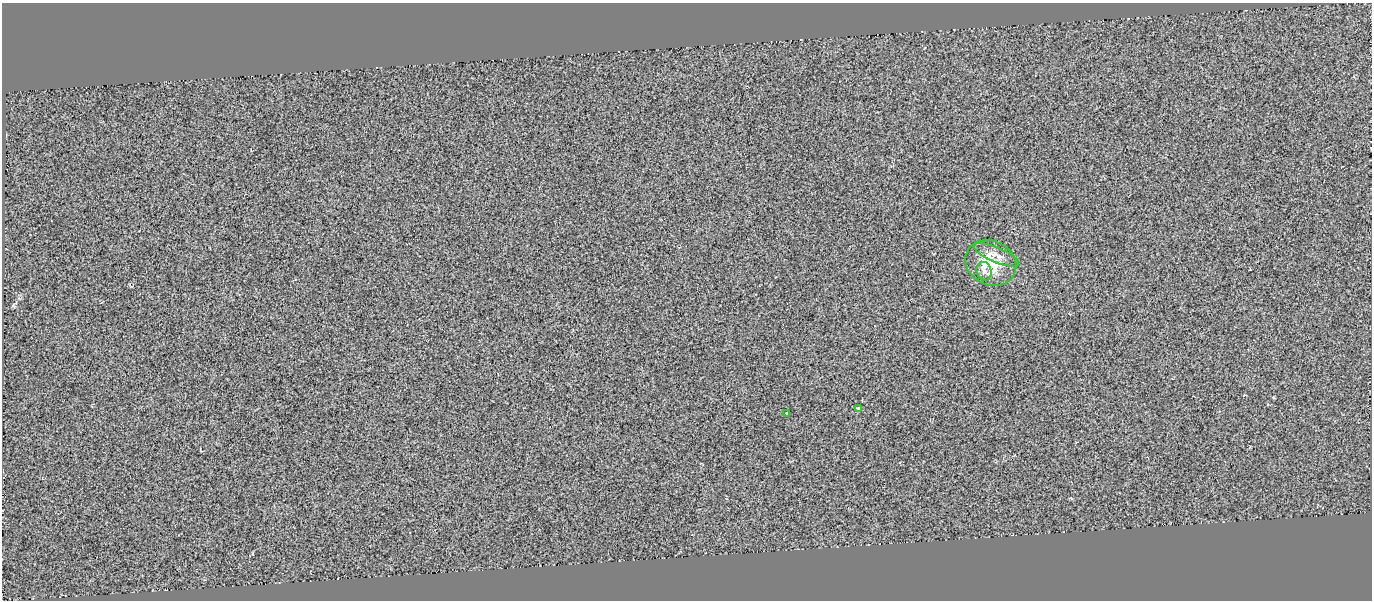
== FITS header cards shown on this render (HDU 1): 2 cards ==
NAXIS1  =                 1370
NAXIS2  =                  598

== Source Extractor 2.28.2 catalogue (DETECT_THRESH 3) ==
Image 1370 x 598 px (HDU 1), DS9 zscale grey, 1 PNG px = 1 image px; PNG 1374 x 602 px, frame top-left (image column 1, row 598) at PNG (2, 3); each listed source drawn as its Kron ellipse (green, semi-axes under 4 px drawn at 4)
Background 0.0693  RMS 0.47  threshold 1.41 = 3 sigma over >= 5 px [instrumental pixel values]
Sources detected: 5; all 5 listed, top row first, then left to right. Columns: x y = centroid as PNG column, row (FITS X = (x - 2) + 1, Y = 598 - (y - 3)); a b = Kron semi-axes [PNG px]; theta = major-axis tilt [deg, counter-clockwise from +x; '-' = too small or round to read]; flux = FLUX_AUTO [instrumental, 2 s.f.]
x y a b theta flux
996 255 24 7 -23 280
991 263 26 22 -27 1000
984 271 9 7 -76 130
858 408 4 4 - 32
786 413 3 3 - 130